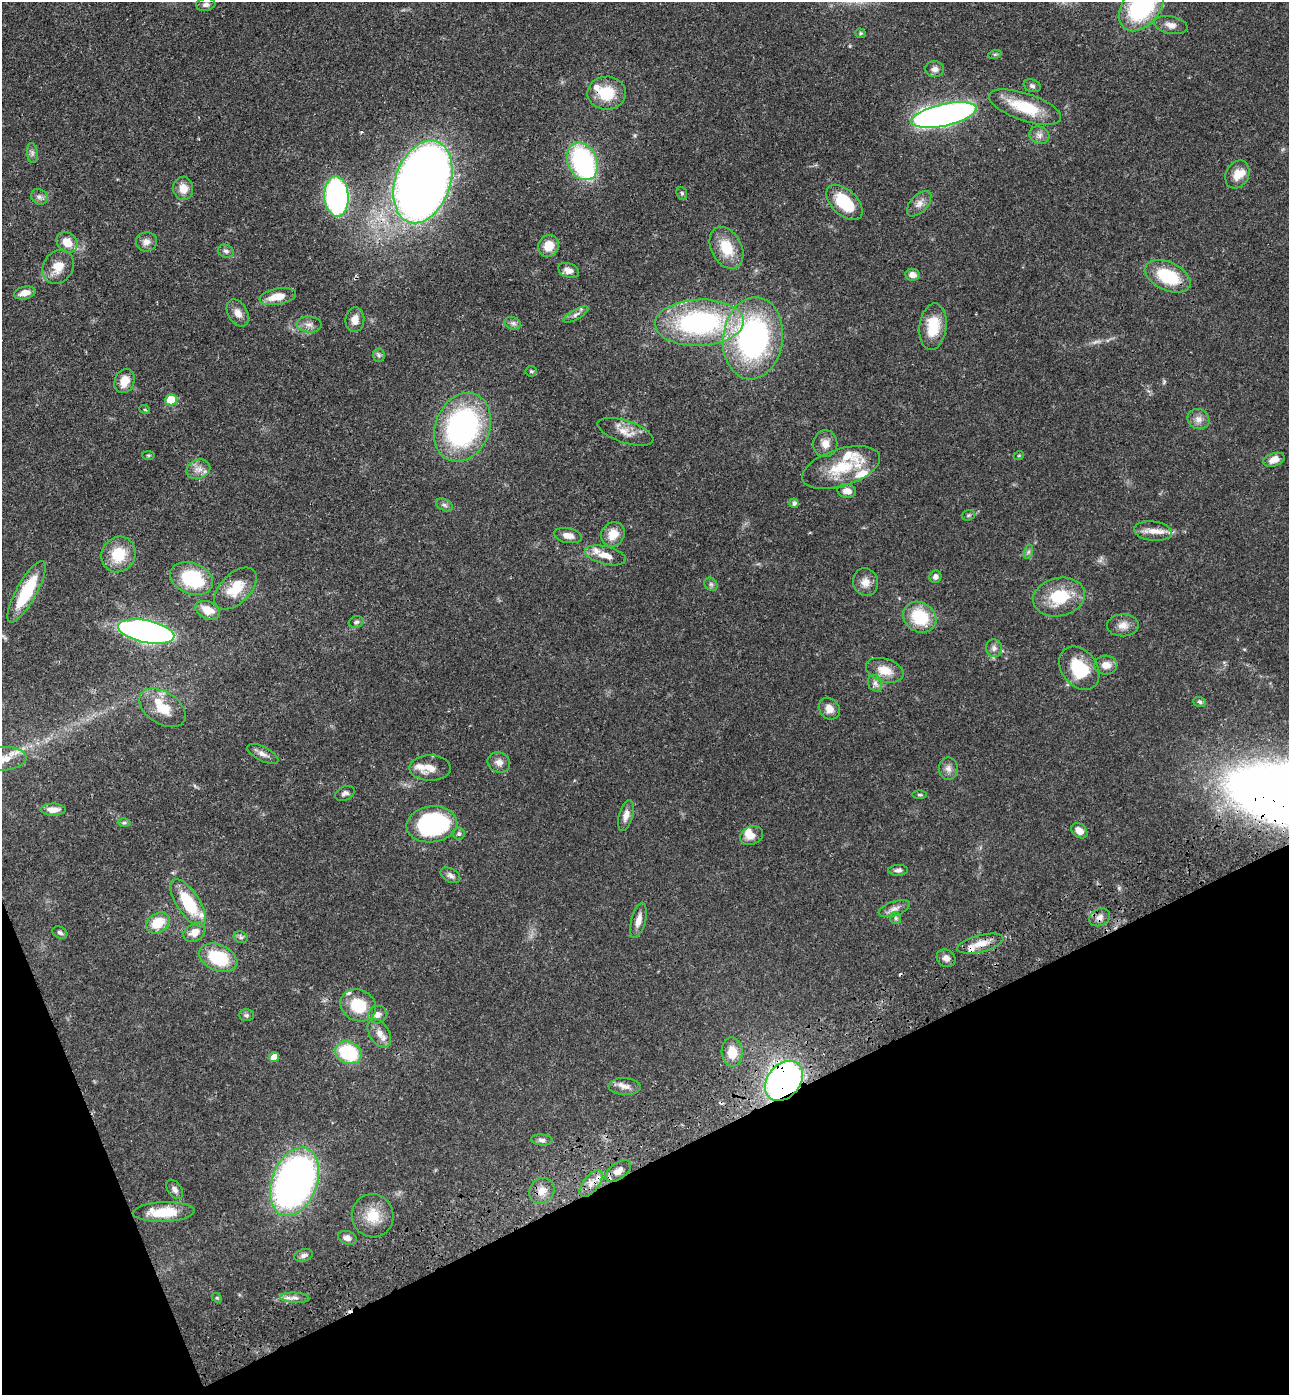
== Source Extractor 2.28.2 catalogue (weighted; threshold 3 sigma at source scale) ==
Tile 14 of 4 x 4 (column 2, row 4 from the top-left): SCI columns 1630-2916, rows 112-1504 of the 5705 x 5793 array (HDU 1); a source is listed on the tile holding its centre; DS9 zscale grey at full resolution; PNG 1291 x 1397 px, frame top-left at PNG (2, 2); each listed source drawn as its Kron ellipse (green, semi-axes under 4 px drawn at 4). Shown black and unused: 20% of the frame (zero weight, under 3 of 4 exposures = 6% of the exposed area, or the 3 px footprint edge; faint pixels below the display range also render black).
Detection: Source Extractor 2.28.2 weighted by HDU 2 'WHT'; one run over the whole footprint, this tile lists its part. Background 0.067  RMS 0.0035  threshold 0.0156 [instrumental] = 3 sigma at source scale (4.5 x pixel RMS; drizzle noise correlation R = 1.50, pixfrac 1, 0.05/0.05 arcsec/px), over >= 5 px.
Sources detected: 149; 1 too faint to see at this stretch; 1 inside a brighter object's white glare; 2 cosmic-ray / hot-pixel residue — neither listed nor drawn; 12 inside a brighter listed object's ellipse — not listed separately; the other 133 listed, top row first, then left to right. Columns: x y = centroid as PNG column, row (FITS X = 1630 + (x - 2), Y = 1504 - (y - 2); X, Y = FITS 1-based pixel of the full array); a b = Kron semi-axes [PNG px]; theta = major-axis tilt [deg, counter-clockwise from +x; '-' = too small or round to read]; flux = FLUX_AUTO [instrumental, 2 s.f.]
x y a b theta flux
206 4 9 6 8 1.1
1142 6 28 18 55 48
1171 25 17 8 -12 2.4
861 33 5 4 - 0.45
995 54 7 4 18 0.5
935 69 9 8 - 1.5
1032 86 8 6 -20 0.88
607 93 19 16 2 11
1025 107 38 13 -19 14
944 115 33 11 13 190
1039 135 10 8 -26 1.7
32 153 10 5 -83 1.1
582 161 19 15 -66 46
1237 174 15 11 63 3.9
423 182 43 27 71 380
183 188 12 10 -81 3.8
682 193 6 5 - 0.63
336 196 20 12 -86 75
39 197 9 7 -34 1.2
844 203 22 12 -43 14
919 204 15 8 47 2.3
67 242 11 9 -44 5.2
146 242 10 9 - 2
549 246 11 10 - 5.3
726 248 22 15 -62 9.5
226 251 8 6 -18 1
58 267 18 15 56 5.2
569 271 11 7 -21 2.4
912 275 7 6 - 2.5
1168 276 24 14 -25 16
25 293 11 6 13 3.1
278 297 18 8 11 5.7
238 313 15 9 -60 2.6
576 314 14 5 29 1.3
355 320 12 9 84 2.7
513 323 8 6 -20 1.1
699 323 44 23 2 62
309 324 12 8 -4 2
933 327 23 13 83 9.6
753 338 41 30 83 81
379 355 6 6 - 0.8
531 371 5 5 - 0.54
125 381 12 10 67 4.5
171 400 6 5 - 11
145 410 5 3 - 0.31
1198 419 11 10 - 2.2
462 427 35 27 68 75
625 432 29 11 -18 4.4
825 444 13 12 - 2.9
148 455 6 3 -1 0.41
1019 455 5 3 - 0.33
1274 460 11 6 18 2.9
841 468 40 18 18 15
198 469 12 9 22 2.6
847 491 9 7 -7 2.5
794 503 5 4 - 1
444 505 9 5 -27 0.89
968 515 7 5 21 0.52
1153 531 19 9 -6 3.6
613 534 13 11 55 5.3
568 535 14 7 -11 2.7
1028 552 7 4 71 0.73
119 554 18 16 58 10
605 555 21 9 -13 3.9
935 577 6 6 - 1.3
192 578 22 15 -20 22
865 582 14 12 -73 3.2
711 584 7 6 - 0.8
236 588 26 15 45 9.3
26 592 35 10 61 18
1059 597 26 19 13 14
208 610 13 8 -25 5
920 617 17 14 -33 15
356 622 7 5 19 0.87
1123 625 16 11 1 2.9
146 632 28 11 -12 180
994 648 9 8 - 1.5
1106 665 11 9 -1 3
1079 668 24 17 -52 14
885 670 19 11 -18 5.4
875 683 8 6 -63 1.4
1200 702 6 5 - 0.66
162 708 26 16 -33 8.5
829 709 11 9 -51 2.8
263 754 17 7 -27 2
4 759 22 11 3 6.3
499 762 11 10 - 2.1
430 768 20 12 0 3.9
948 769 11 9 -86 1.9
345 793 10 6 26 1.2
920 795 7 3 0 0.52
53 810 12 6 0 2.8
626 815 16 7 75 2.3
124 822 6 4 1 0.58
432 824 25 18 7 49
1079 831 9 6 -38 2.7
459 834 6 6 - 0.87
751 836 12 9 24 3
898 870 10 5 1 1.1
450 875 10 6 -29 1.3
188 903 27 11 -57 17
894 909 16 7 19 2
1100 917 11 8 28 1.9
896 918 6 5 - 0.64
638 920 18 7 75 2.9
158 923 13 9 32 8.2
60 932 8 5 -26 0.85
194 932 12 8 30 3.7
241 937 7 5 -21 0.84
980 944 24 8 14 4.8
218 958 20 13 -23 17
946 958 10 8 -33 1.8
358 1005 18 15 -25 12
246 1015 7 6 - 0.78
377 1015 9 8 - 2.1
379 1033 16 9 -58 3.2
732 1052 14 10 -88 6.2
349 1053 14 11 -25 23
274 1057 5 5 - 4
784 1081 22 16 50 130
625 1086 16 8 -3 2.3
542 1140 11 5 -5 1
618 1171 14 8 36 3.1
294 1182 35 22 70 160
591 1184 16 7 51 3
175 1189 11 6 -54 1.3
542 1191 14 12 54 3.3
164 1212 31 10 2 10
373 1216 22 21 - 8
347 1238 9 6 -18 1.8
303 1255 9 6 17 1.3
217 1298 5 4 - 0.39
295 1298 14 5 -4 1.7
Overlapping masked pixels (flux is a lower limit): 5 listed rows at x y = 26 592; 146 632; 784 1081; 618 1171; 591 1184
Isophote crosses this tile's border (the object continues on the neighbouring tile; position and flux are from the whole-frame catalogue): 2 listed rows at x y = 1142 6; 4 759